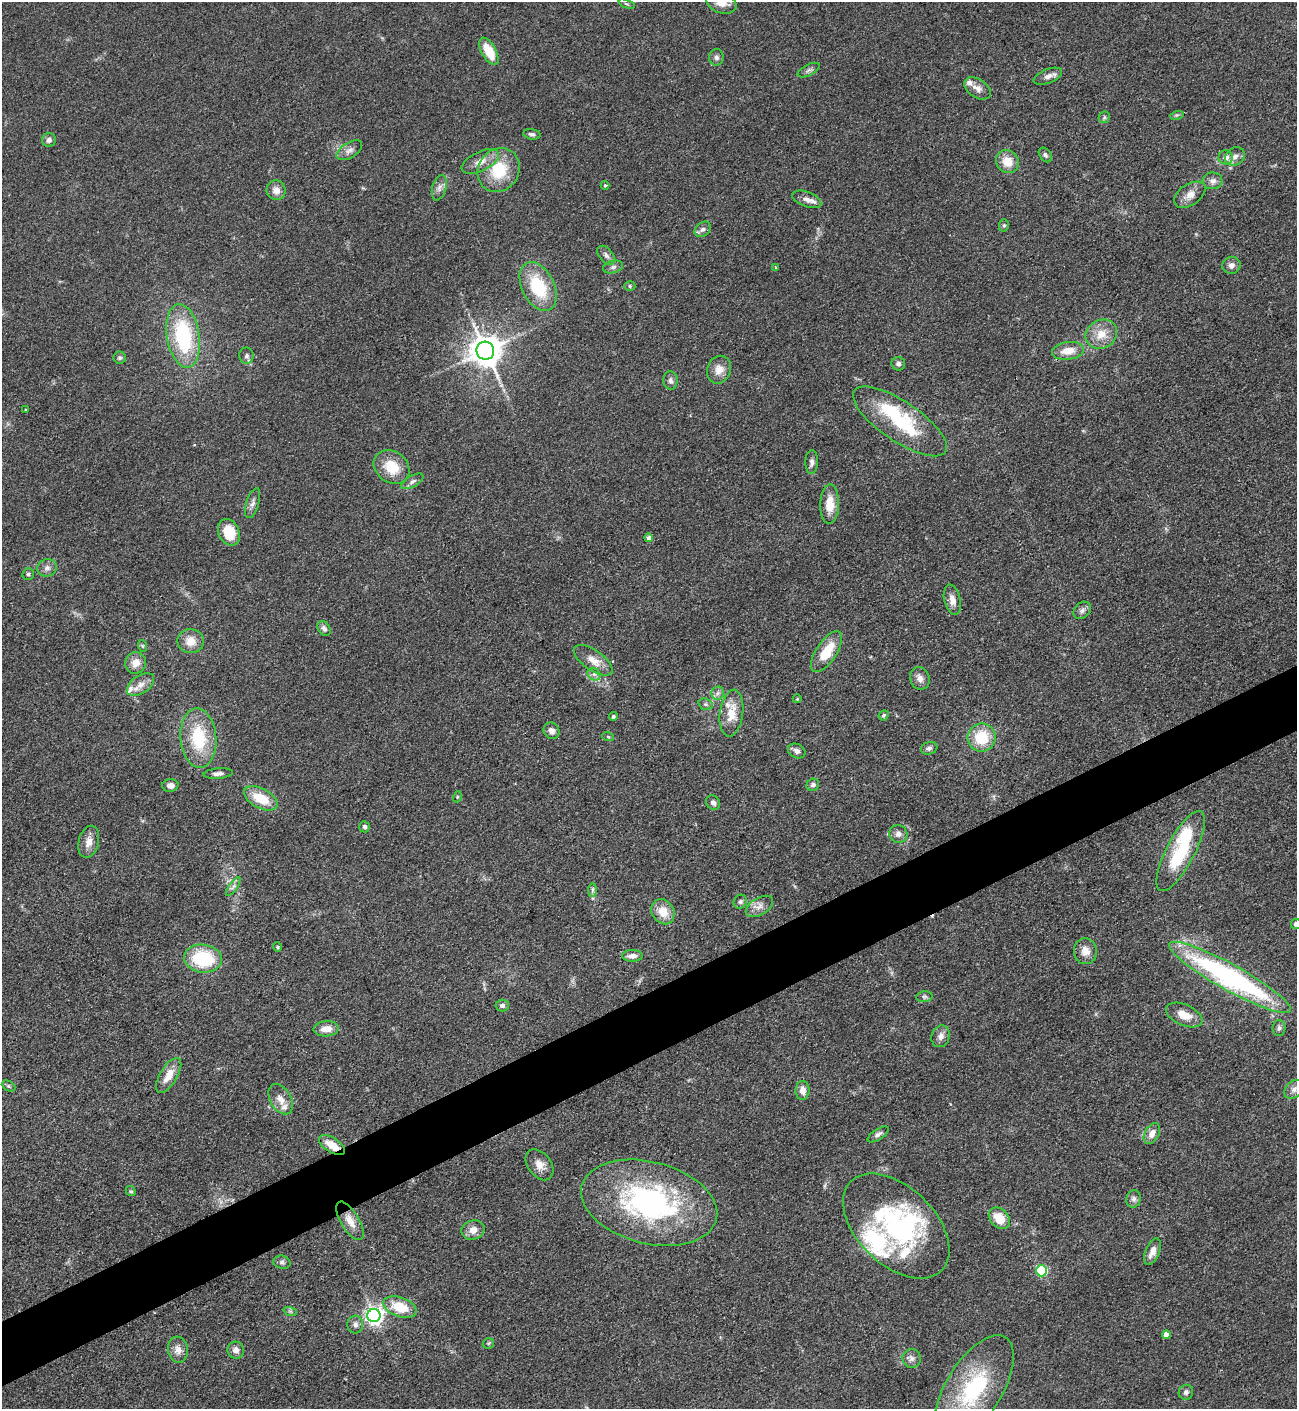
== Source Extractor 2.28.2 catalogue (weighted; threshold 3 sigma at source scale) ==
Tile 7 of 4 x 4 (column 3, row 2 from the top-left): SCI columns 2876-4170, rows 2816-4222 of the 5618 x 5630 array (HDU 1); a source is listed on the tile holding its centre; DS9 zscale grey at full resolution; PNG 1299 x 1411 px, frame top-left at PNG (2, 2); each listed source drawn as its Kron ellipse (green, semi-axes under 4 px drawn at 4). Shown black and unused: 5% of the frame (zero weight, under 3 of 4 exposures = <1% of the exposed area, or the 3 px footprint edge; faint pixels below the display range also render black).
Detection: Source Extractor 2.28.2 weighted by HDU 2 'WHT'; one run over the whole footprint, this tile lists its part. Background 0.0649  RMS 0.0058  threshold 0.0261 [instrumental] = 3 sigma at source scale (4.5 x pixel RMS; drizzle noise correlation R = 1.50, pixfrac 1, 0.05/0.05 arcsec/px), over >= 5 px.
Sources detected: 142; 2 inside a brighter object's white glare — neither listed nor drawn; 8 inside a brighter listed object's ellipse — not listed separately; the other 132 listed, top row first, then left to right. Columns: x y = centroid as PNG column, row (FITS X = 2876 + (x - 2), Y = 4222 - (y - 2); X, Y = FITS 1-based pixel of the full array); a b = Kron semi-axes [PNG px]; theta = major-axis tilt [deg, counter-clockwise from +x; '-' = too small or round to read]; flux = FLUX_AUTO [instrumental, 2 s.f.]
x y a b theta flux
721 3 15 10 -21 7.8
626 4 9 3 -21 0.83
489 51 15 7 -61 14
716 57 8 7 - 1.9
809 70 12 5 26 1.7
1048 76 15 7 21 3.3
977 88 15 9 -34 4.5
1177 115 7 4 17 1
1104 117 6 5 - 1
532 134 9 5 -10 1.6
49 140 7 6 - 2
349 150 14 7 32 3.2
1045 155 8 5 -54 1.3
1235 156 10 8 31 3.4
1226 157 7 7 - 3.9
1007 161 12 11 - 8.7
480 162 20 9 25 6.4
499 170 23 20 56 25
1213 181 10 8 1 2.9
605 185 4 3 - 0.88
439 188 13 7 74 2.8
276 190 10 9 - 4.7
1190 195 17 10 34 5.8
807 199 15 7 -20 3.6
1004 225 6 5 - 1.2
703 229 9 6 42 2
606 255 11 6 -50 2.3
1231 265 9 8 - 2.7
613 267 10 6 15 1.9
776 267 4 2 - 0.46
630 286 5 5 - 0.91
538 287 26 16 -64 30
1101 334 16 14 30 9.6
183 336 32 16 -81 52
485 351 9 9 - 1100
1068 351 16 8 7 8.2
246 356 8 7 - 2
120 358 6 6 - 1.2
898 364 7 6 - 2
719 370 14 11 68 6.2
670 380 9 7 -84 2.1
26 410 3 3 - 0.47
900 421 55 20 -34 43
812 462 12 6 88 2.3
392 467 19 15 -37 16
412 481 12 5 30 2.2
253 503 15 6 73 2.7
830 504 20 9 88 11
229 532 14 10 -65 14
649 538 4 4 - 2.5
47 568 10 8 16 2.8
28 574 6 5 - 1.2
952 600 15 8 -77 4.3
1082 610 10 7 42 2.2
324 629 8 6 -55 2
191 641 13 12 - 7.6
143 646 6 4 -71 0.72
827 652 23 10 57 16
593 660 22 10 -35 7.4
135 663 11 10 - 5.7
594 674 7 6 - 1.7
920 678 11 9 -70 3.8
141 685 15 9 34 5
718 693 7 6 - 1.8
797 699 4 3 - 0.43
706 704 7 5 -19 1.4
731 713 23 11 83 12
884 715 5 4 - 1
613 716 4 4 - 0.92
552 731 8 7 - 3
608 737 6 3 -20 0.65
982 737 14 14 - 20
198 738 30 18 -85 31
929 748 8 6 17 1.9
797 751 9 7 -26 2.4
218 774 15 5 4 2.5
170 785 8 6 4 3.5
813 785 6 6 - 1.7
457 797 5 3 - 0.6
261 798 18 10 -28 16
713 803 8 6 -53 2.4
364 827 6 5 - 1.6
898 834 9 8 - 2.9
89 842 16 10 76 5.5
1181 851 44 14 62 37
233 886 11 3 55 1.3
592 890 7 4 89 1.5
740 902 7 6 - 1.5
759 906 15 8 31 4.2
663 912 13 11 -56 9.5
1296 924 5 5 - 1.7
277 947 5 4 - 0.64
1085 951 13 11 -85 5.8
632 956 10 6 1 3.6
203 959 19 14 -9 35
1230 977 69 13 -29 140
924 997 8 5 5 1.2
502 1006 6 6 - 2.1
1184 1015 19 10 -24 8.2
1279 1028 8 6 89 1.6
326 1029 12 7 4 6.2
941 1036 11 9 72 3.4
169 1075 20 8 59 8.3
8 1086 7 5 -27 0.98
1294 1089 11 8 41 3
803 1090 9 7 -89 4.4
281 1099 16 10 -60 5.5
878 1134 12 5 33 2.3
1152 1134 11 7 62 4.9
332 1145 15 7 -33 8.6
540 1165 17 11 -54 6.2
131 1191 5 4 - 0.85
1134 1199 9 7 75 2.1
649 1203 69 41 -14 120
999 1218 12 9 -46 11
350 1221 21 9 -59 7.3
896 1226 64 39 -44 95
473 1230 12 9 15 5.5
1152 1252 14 7 66 4.4
282 1262 8 6 -14 1.6
1041 1271 5 5 - 50
400 1307 17 9 -20 16
290 1311 7 4 -18 0.97
374 1316 6 6 - 280
355 1325 9 8 - 2.5
1166 1335 4 4 - 3.9
488 1343 6 5 - 0.83
178 1350 13 10 -82 4.4
236 1350 8 8 - 3.3
912 1358 9 9 - 2.8
974 1388 60 28 58 60
1186 1392 7 7 - 1.9
Overlapping masked pixels (flux is a lower limit): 2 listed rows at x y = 485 351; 332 1145
Isophote crosses this tile's border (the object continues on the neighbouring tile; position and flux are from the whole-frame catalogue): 2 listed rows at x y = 721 3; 1296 924